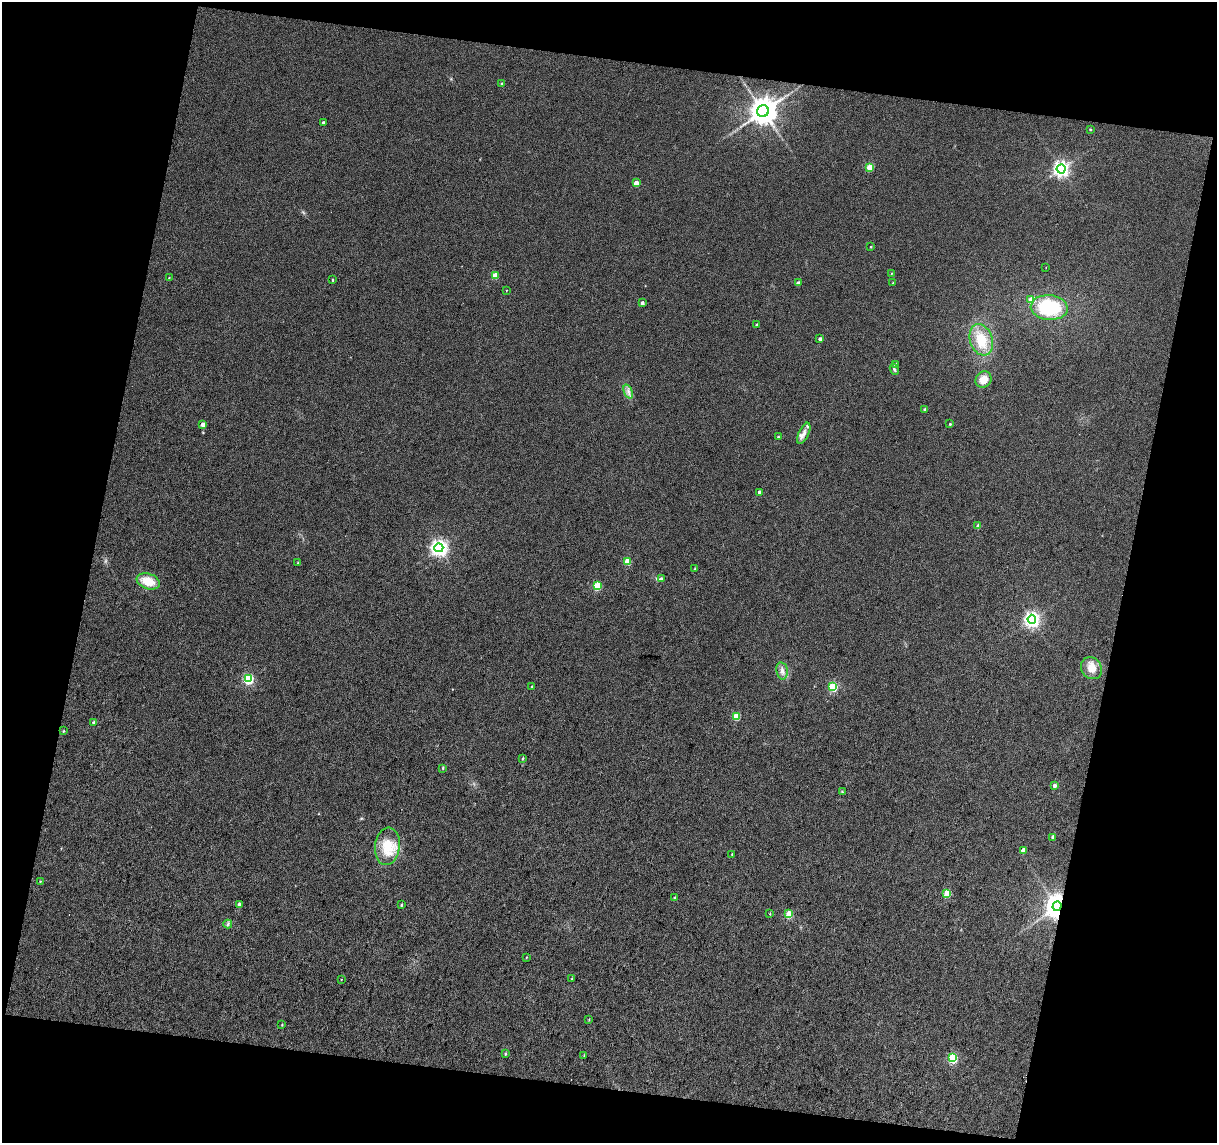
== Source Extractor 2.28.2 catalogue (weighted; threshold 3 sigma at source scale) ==
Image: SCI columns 1-2429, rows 129-2409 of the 2429 x 2522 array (HDU 1 of 3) = the unmasked area's bounding box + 8 px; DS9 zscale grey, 2 x 2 block average (1 PNG px = mean of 2 x 2 image px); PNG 1219 x 1145 px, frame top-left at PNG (2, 2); each listed source drawn as its Kron ellipse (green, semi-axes under 4 px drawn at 4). Shown black and unused: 25% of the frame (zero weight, under 3 of 4 exposures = <1% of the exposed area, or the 3 px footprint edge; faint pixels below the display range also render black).
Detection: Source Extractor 2.28.2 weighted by HDU 2 'WHT'. Background 0.035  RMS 0.011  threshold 0.0489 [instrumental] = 3 sigma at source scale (4.5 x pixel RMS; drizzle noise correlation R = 1.50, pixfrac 1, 0.0396/0.0396 arcsec/px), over >= 5 px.
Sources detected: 76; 1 cosmic-ray / hot-pixel residue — neither listed nor drawn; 1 inside a brighter listed object's ellipse — not listed separately; the other 74 listed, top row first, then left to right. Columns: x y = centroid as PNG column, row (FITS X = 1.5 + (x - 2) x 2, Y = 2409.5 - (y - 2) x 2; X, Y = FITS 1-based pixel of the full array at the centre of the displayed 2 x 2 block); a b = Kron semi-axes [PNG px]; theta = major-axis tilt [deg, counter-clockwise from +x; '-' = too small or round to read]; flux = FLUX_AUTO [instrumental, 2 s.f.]
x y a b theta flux
502 84 3 2 - 5.6
763 111 6 6 - 4100
323 123 3 2 - 6.5
1090 129 3 2 - 2.6
869 167 3 3 - 77
1061 169 4 4 - 920
636 183 3 3 - 30
871 247 3 2 - 1.8
1046 267 2 2 - 0.9
891 274 2 2 - 1.3
495 275 3 3 - 40
169 278 3 2 - 1.7
332 280 2 2 - 2.6
798 283 3 3 - 11
893 283 3 2 - 2
506 290 2 2 - 1.3
1031 300 3 3 - 40
642 303 3 2 - 8.5
1049 307 18 12 -5 160
756 325 3 2 - 2.4
820 339 3 2 - 9
981 340 16 11 -70 63
896 364 3 3 - 4.3
894 369 6 3 -68 4.3
983 380 9 7 46 28
628 392 7 2 -68 6.4
925 409 3 2 - 5.3
203 424 3 2 - 16
950 424 3 2 - 2.5
804 433 11 5 65 14
778 437 3 2 - 2.3
759 492 3 2 - 12
978 526 3 3 - 7.4
439 548 4 4 - 1000
627 561 3 3 - 59
298 563 2 2 - 1.5
695 569 3 2 - 1.5
661 579 3 3 - 8.5
148 581 12 7 -19 51
597 586 3 3 - 110
1032 619 4 4 - 830
1091 668 11 10 - 37
782 671 9 5 -78 12
248 679 4 3 - 220
531 686 3 2 - 2
833 686 3 3 - 160
736 716 3 3 - 76
93 722 3 2 - 6.1
64 731 3 3 - 2.1
522 759 3 2 - 2.6
443 768 3 2 - 3
1054 785 3 2 - 11
842 792 3 2 - 2.2
1053 837 3 2 - 12
387 846 19 12 83 63
1023 850 3 3 - 19
732 854 3 2 - 2
40 882 3 2 - 1.9
947 893 3 3 - 71
674 898 4 2 - 3.2
239 904 3 2 - 5.7
401 905 3 2 - 3.3
1057 906 5 4 - 3100
770 914 3 2 - 2.3
789 914 3 3 - 84
228 924 4 3 - 4
526 957 3 2 - 1.6
342 979 3 2 - 1.1
572 979 3 3 - 2.5
589 1019 3 2 - 1.7
282 1024 3 2 - 2
505 1054 3 2 - 3
584 1055 3 2 - 1.5
952 1058 4 3 - 170
Overlapping masked pixels (flux is a lower limit): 1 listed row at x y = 1057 906
Diffuse or blended objects may show on this block-average render without a row.